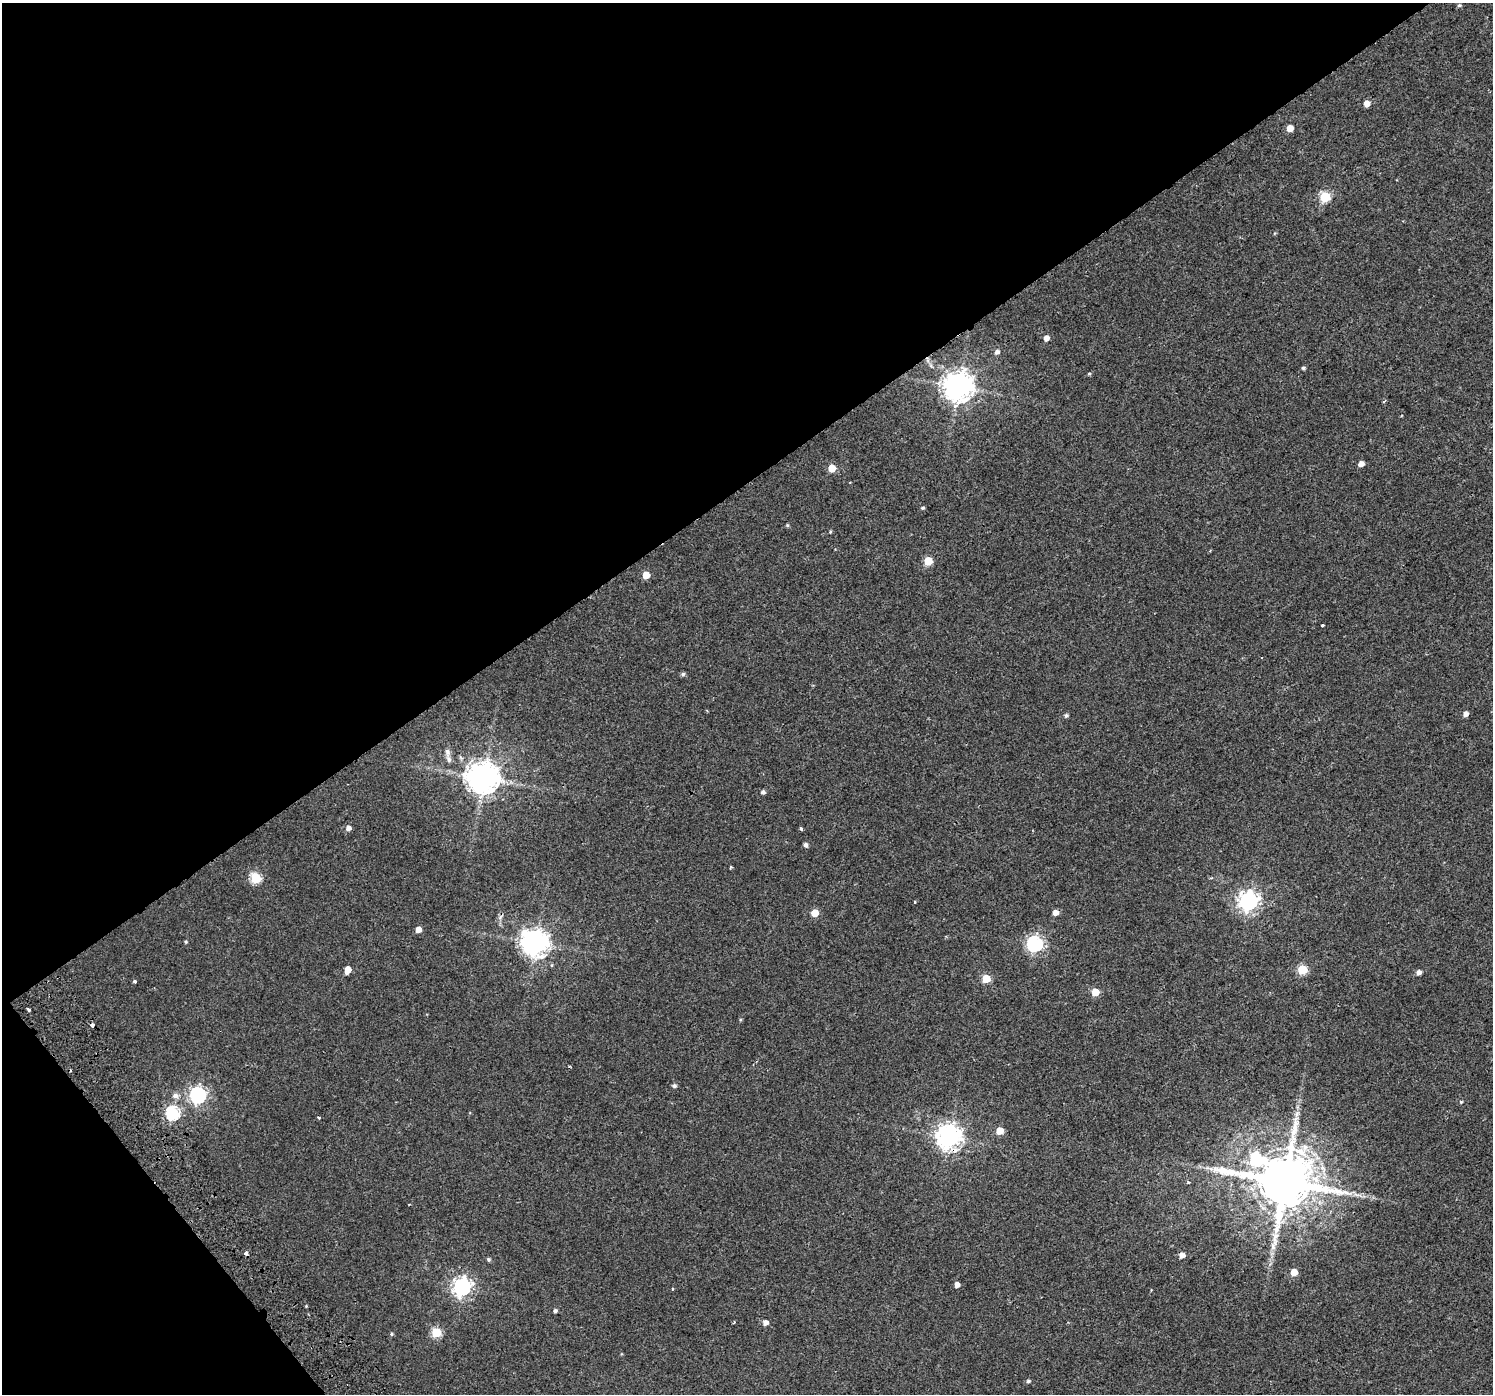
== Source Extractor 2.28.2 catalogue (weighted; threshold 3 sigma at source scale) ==
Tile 5 of 4 x 4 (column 1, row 2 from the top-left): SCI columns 54-1544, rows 3019-4410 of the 6064 x 5973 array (HDU 1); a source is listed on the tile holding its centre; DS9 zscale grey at full resolution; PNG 1495 x 1396 px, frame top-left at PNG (2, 3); no overlay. Shown black and unused: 38% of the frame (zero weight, under 2 of 3 exposures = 3% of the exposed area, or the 3 px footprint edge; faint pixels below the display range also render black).
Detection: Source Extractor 2.28.2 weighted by HDU 2 'WHT'; one run over the whole footprint, this tile lists its part. Background 0.00307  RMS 0.0036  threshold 0.016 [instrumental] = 3 sigma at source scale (4.5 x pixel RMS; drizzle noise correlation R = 1.50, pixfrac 1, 0.0396/0.0396 arcsec/px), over >= 5 px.
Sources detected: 77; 2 cosmic-ray / hot-pixel residue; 1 long thin detection or spike segment (spike, bleed or trail) — not listed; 1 inside a brighter listed object's ellipse — not listed separately; the other 73 listed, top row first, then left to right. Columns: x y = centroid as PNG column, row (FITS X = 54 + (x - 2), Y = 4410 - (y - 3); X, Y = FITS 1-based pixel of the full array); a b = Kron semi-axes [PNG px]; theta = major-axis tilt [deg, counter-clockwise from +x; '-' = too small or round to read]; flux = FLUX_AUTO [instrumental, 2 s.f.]
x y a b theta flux
1459 5 6 5 - 0.66
1366 104 5 5 - 3.4
1290 128 5 5 - 4.3
1325 197 6 5 - 23
1046 338 5 4 - 2.4
997 352 5 4 - 1.4
1303 368 5 4 - 0.54
1089 374 4 4 - 0.4
958 387 9 9 - 490
1384 401 4 3 - 0.66
1361 464 5 4 - 2.5
832 468 5 5 - 7.6
922 508 5 4 - 0.53
787 525 5 4 - 0.41
830 532 5 4 - 0.39
928 561 5 5 - 13
646 575 5 5 - 6.4
1323 625 3 3 - 2.4
683 674 5 5 - 0.82
1466 714 5 5 - 1.7
1066 715 5 5 - 0.71
447 752 11 7 -78 1.5
483 778 9 9 - 650
763 792 5 5 - 1
348 828 5 5 - 1.8
801 828 3 3 - 1.1
805 845 5 5 - 1
730 867 5 3 - 0.31
255 878 6 5 - 25
1248 901 7 7 - 180
915 902 4 2 - 0.24
814 913 5 5 - 7.4
1055 913 5 5 - 2.3
501 917 12 3 49 0.66
418 930 5 4 - 2.8
186 942 4 4 - 0.4
535 943 9 8 - 380
1034 944 6 6 - 90
348 970 6 5 - 4.5
1302 970 5 5 - 18
1419 972 5 4 - 1.8
986 979 5 5 - 11
134 981 3 3 - 0.67
1095 992 5 5 - 7.1
28 1009 4 3 - 2.6
740 1020 4 4 - 0.39
92 1025 4 3 - 2.9
569 1066 3 2 - 0.3
674 1086 5 4 - 0.92
198 1095 7 6 - 97
175 1096 8 6 6 1.6
1461 1102 4 4 - 0.43
173 1113 6 6 - 53
319 1117 4 3 - 0.46
999 1131 5 5 - 6.3
949 1137 8 8 - 310
1211 1169 6 5 - 0.9
1188 1182 3 3 - 1.4
1284 1182 17 15 -11 2900
409 1204 3 2 - 0.31
246 1253 4 3 - 2.6
1182 1255 5 5 - 2
488 1259 5 4 - 0.64
1294 1272 5 5 - 5
957 1285 4 4 - 2.3
462 1287 7 7 - 140
673 1289 4 3 - 0.31
555 1311 4 4 - 0.84
734 1322 3 2 - 0.57
765 1323 5 5 - 1.9
436 1332 5 5 - 19
392 1334 5 4 - 0.48
1028 1381 5 4 - 0.69
Overlapping masked pixels (flux is a lower limit): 2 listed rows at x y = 92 1025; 949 1137